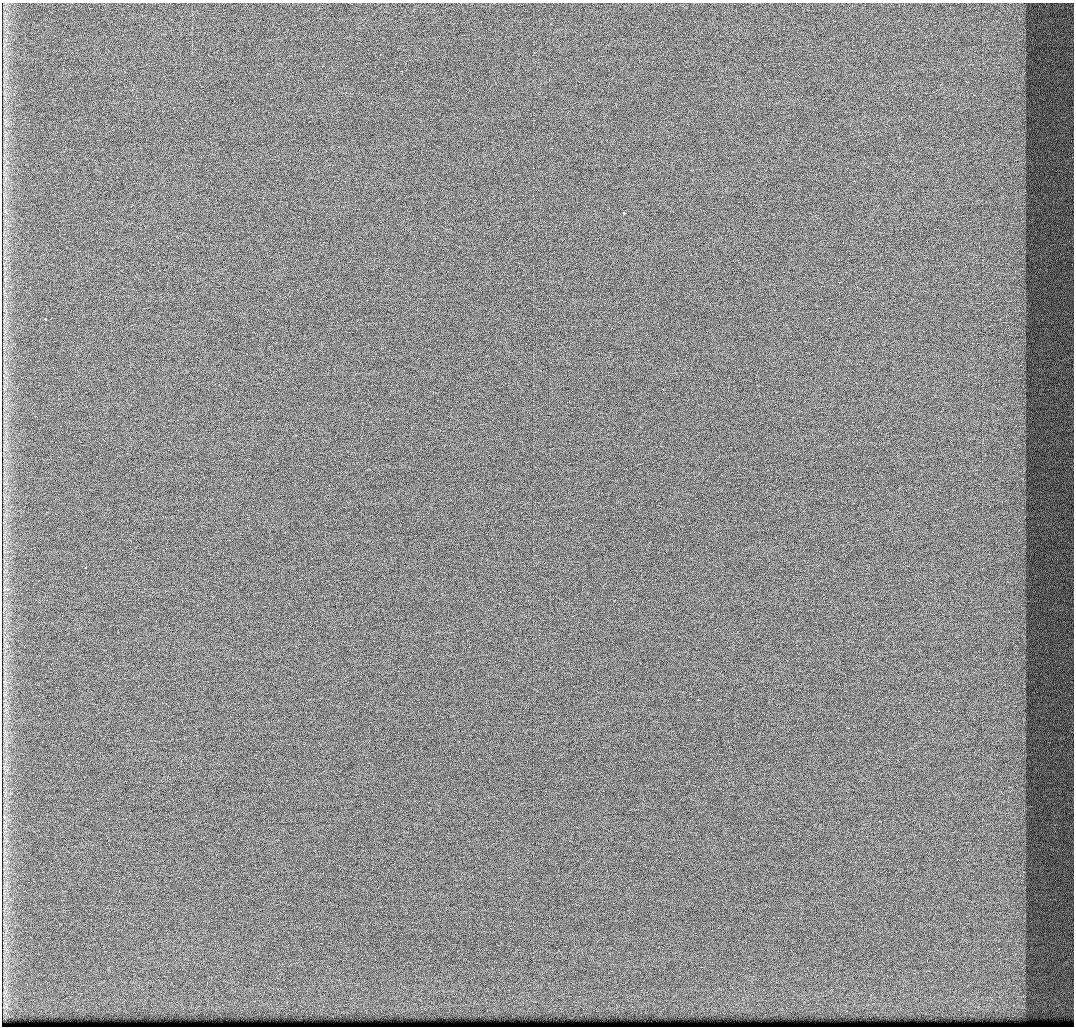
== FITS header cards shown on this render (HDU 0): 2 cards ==
NAXIS1  =                 1072 / Axis length
NAXIS2  =                 1024 / Axis length

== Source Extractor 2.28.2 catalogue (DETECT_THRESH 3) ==
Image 1072 x 1024 px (HDU 0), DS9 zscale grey, 1 PNG px = 1 image px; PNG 1076 x 1028 px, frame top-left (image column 1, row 1024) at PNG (2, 3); no overlay
Background 430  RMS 4.9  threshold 14.8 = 3 sigma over >= 5 px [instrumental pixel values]
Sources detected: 4; all 4 listed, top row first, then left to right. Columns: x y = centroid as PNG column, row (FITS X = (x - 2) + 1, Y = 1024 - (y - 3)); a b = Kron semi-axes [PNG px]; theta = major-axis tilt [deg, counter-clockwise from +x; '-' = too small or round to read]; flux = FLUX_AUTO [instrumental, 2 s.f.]
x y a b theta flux
380 54 2 2 - 580
624 213 3 2 - 1600
45 319 3 3 - 1800
85 568 3 2 - 1400